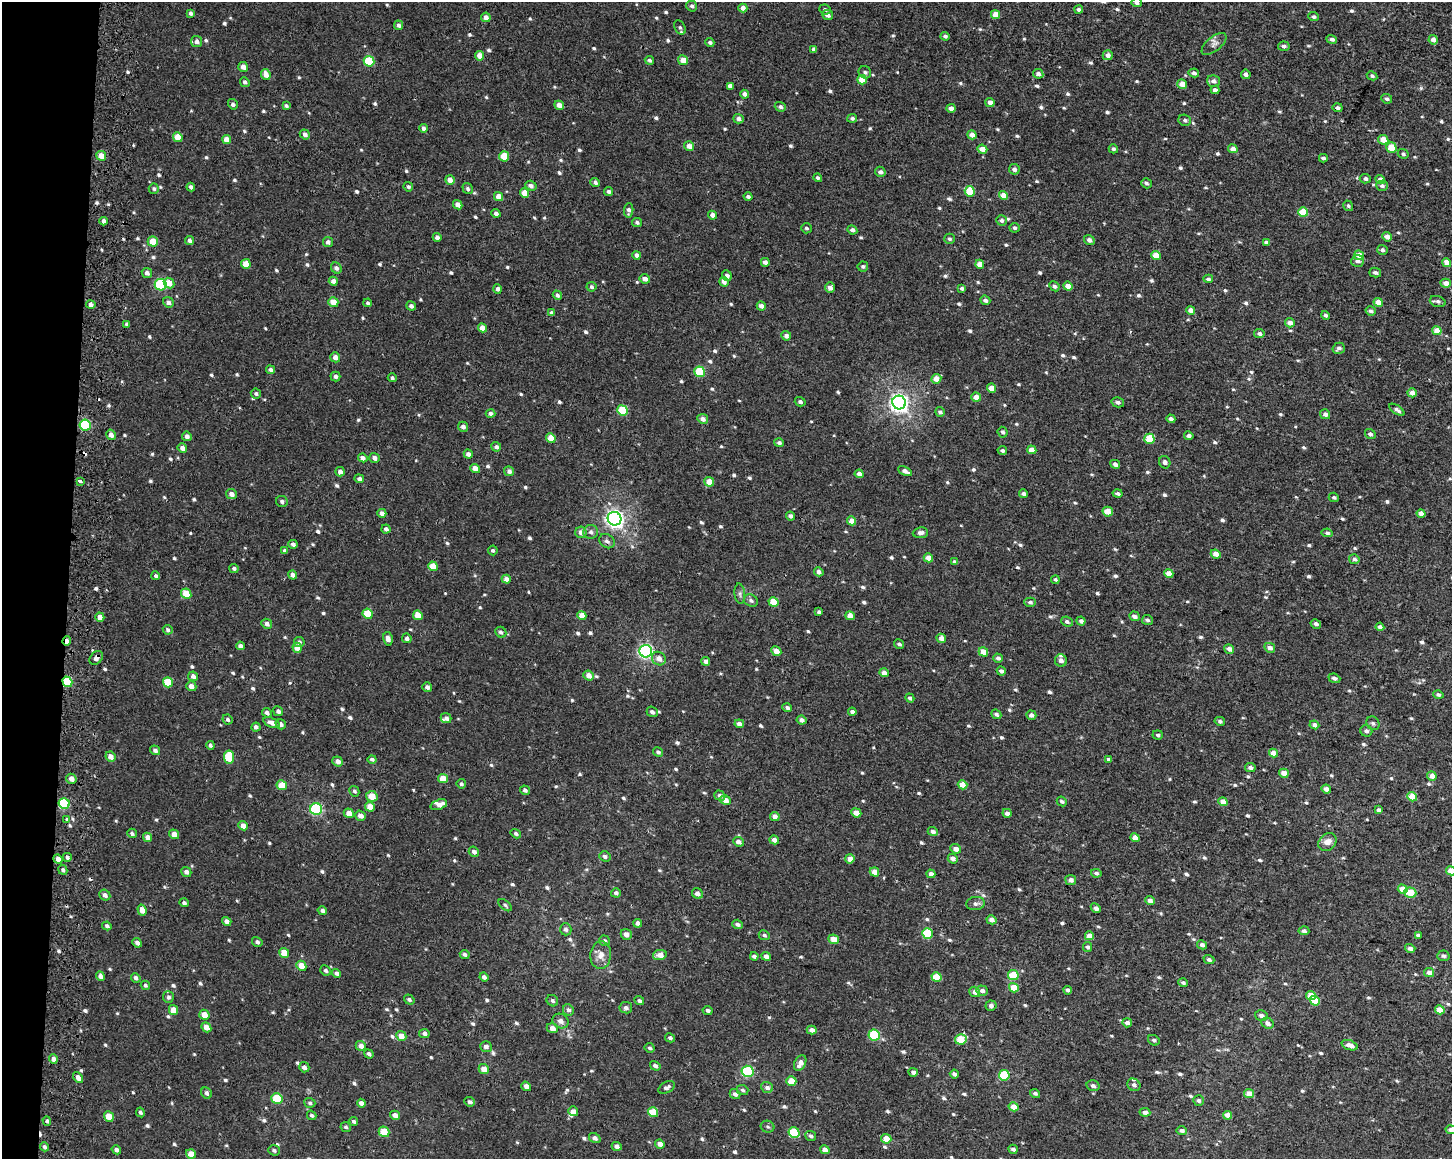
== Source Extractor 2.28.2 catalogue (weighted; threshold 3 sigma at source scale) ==
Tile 7 of 3 x 4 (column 1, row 3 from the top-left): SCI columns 325-1774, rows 1161-2317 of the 4943 x 4643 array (HDU 1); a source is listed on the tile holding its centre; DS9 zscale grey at full resolution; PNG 1454 x 1161 px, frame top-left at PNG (2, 2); each listed source drawn as its Kron ellipse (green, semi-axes under 4 px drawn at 4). Shown black and unused: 5% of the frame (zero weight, under 2 of 3 exposures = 2% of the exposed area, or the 3 px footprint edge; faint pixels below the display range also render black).
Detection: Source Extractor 2.28.2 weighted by HDU 2 'WHT'; one run over the whole footprint, this tile lists its part. Background 0.00212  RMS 0.0072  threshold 0.0324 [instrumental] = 3 sigma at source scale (4.5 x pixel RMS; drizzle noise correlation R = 1.50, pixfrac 1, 0.0396/0.0396 arcsec/px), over >= 5 px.
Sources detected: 836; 4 cosmic-ray / hot-pixel residue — neither listed nor drawn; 3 inside a brighter listed object's ellipse — not listed separately; of the other 829, all 500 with FLUX_AUTO >= 1.43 (the completeness limit of this list) listed and drawn (329 fainter detections not listed), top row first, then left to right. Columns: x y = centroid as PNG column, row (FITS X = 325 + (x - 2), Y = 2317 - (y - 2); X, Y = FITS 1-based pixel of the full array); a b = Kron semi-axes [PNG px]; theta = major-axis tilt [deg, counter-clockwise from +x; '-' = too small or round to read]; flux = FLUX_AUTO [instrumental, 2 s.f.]
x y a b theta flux
1137 2 5 4 - 1.9
692 6 5 5 - 1.7
743 8 4 4 - 3.7
825 9 6 5 - 1.6
1079 9 4 4 - 2.1
191 13 4 3 - 1.8
828 15 5 5 - 3.2
995 15 5 4 - 7.3
486 17 5 4 - 3.3
1314 17 5 4 - 1.5
399 25 5 4 - 2.4
680 27 7 5 -62 1.5
945 36 4 4 - 1.7
1332 39 5 4 - 2.1
1433 40 5 4 - 4.5
197 42 5 5 - 2.8
710 42 4 4 - 1.5
1214 44 15 7 40 3.4
1284 46 6 4 -5 2
814 49 4 3 - 2
1108 55 5 5 - 3.6
479 56 5 4 - 6.6
649 60 5 4 - 1.6
683 60 5 4 - 6.9
369 61 5 5 - 24
243 67 5 4 - 4.1
865 72 6 6 - 1.7
1194 73 5 4 - 1.9
266 74 5 4 - 5.5
1038 74 5 5 - 2.7
1246 74 5 4 - 2
1372 76 5 4 - 1.5
862 80 5 4 - 12
1213 81 6 5 - 2.6
245 82 5 4 - 2
1182 84 5 4 - 6.7
730 86 4 4 - 3
1215 90 4 4 - 2.4
745 94 4 4 - 3.3
1387 99 5 4 - 1.7
990 102 4 4 - 4
233 104 5 4 - 2
559 105 5 4 - 4.7
286 106 4 3 - 1.5
780 107 5 5 - 2
951 108 4 4 - 3.6
1338 108 5 4 - 1.7
852 118 5 4 - 1.6
738 119 5 4 - 2.7
1185 120 6 5 - 1.9
423 128 4 4 - 2.4
305 134 5 4 - 2.7
972 135 5 4 - 4.9
178 137 5 4 - 10
226 139 4 4 - 6.8
1383 140 5 4 - 8.6
689 146 5 4 - 4.4
1391 147 5 5 - 12
982 149 5 4 - 5.9
1113 149 5 4 - 1.6
1233 149 5 4 - 4.9
1403 154 5 4 - 1.6
101 156 5 4 - 7.8
504 156 5 5 - 15
1323 158 4 3 - 1.7
1014 169 5 5 - 2.8
880 172 5 5 - 2
818 178 4 4 - 1.5
1365 179 5 5 - 1.9
450 180 5 4 - 5.3
1380 180 5 4 - 3.7
595 182 5 4 - 2.1
1146 183 5 4 - 1.4
531 186 6 5 - 2.7
1382 186 6 5 - 1.7
191 187 4 3 - 2.3
408 187 5 4 - 1.6
154 189 5 5 - 1.5
468 189 6 4 -57 1.5
609 191 4 4 - 1.7
970 191 5 5 - 20
525 193 5 4 - 9.9
1003 195 5 4 - 8.3
499 196 5 4 - 6.2
748 197 4 4 - 1.8
458 205 5 4 - 4.1
1348 206 5 4 - 1.5
629 210 7 4 86 2.6
1303 212 5 4 - 16
496 213 4 4 - 2.2
713 215 4 4 - 4.5
1001 220 5 5 - 2.1
104 221 4 3 - 2.4
637 222 5 4 - 1.6
806 228 5 5 - 1.5
1014 228 5 5 - 1.4
852 230 5 4 - 2.1
437 237 4 4 - 2.5
1387 237 5 4 - 4.2
949 239 5 5 - 1.5
1089 240 5 5 - 2.9
153 241 5 5 - 10
189 241 4 4 - 2.3
328 242 5 5 - 2.6
1266 242 4 3 - 2.2
1382 250 5 5 - 1.8
637 255 4 4 - 3
1359 255 5 5 - 8.5
1156 256 5 4 - 12
1358 261 6 6 - 2.3
765 262 4 4 - 3.1
1447 263 4 4 - 5.9
246 264 5 5 - 7.9
980 264 4 4 - 7
863 266 5 5 - 1.6
336 268 6 5 - 2.2
147 273 5 5 - 2.5
1375 273 6 4 -14 1.8
727 276 5 4 - 2.4
645 279 5 4 - 3.8
1208 279 5 4 - 1.4
333 281 4 4 - 3.3
724 282 5 4 - 3.4
169 283 6 5 - 7.3
1446 283 5 4 - 4.7
161 285 6 6 - 55
1054 286 5 4 - 2.2
1068 286 5 4 - 6.5
591 287 5 4 - 1.6
830 288 5 5 - 2.8
962 288 4 3 - 1.5
497 289 4 4 - 2.7
557 295 5 4 - 2.1
985 300 5 4 - 2.4
1438 301 8 5 -19 2
168 302 5 5 - 2.6
333 302 5 5 - 8.8
1378 302 4 4 - 7.1
368 303 4 4 - 1.4
91 305 4 4 - 2.7
411 306 5 4 - 2.1
761 306 4 4 - 3.2
1190 310 4 4 - 3.6
1371 311 5 4 - 2
552 313 4 3 - 2.4
1326 315 4 4 - 1.9
1290 323 5 4 - 4.7
127 324 4 3 - 1.8
482 328 4 4 - 6.1
1437 331 4 4 - 10
1259 333 5 4 - 2.1
786 336 5 4 - 2.7
1339 348 6 5 - 2.3
335 357 5 5 - 3.9
270 370 4 4 - 2
700 372 5 5 - 35
335 376 5 5 - 1.8
392 378 4 4 - 1.6
936 379 5 4 - 7.8
992 388 5 4 - 7.6
1412 393 5 4 - 5
256 394 5 5 - 1.6
976 397 5 4 - 5.5
800 402 5 4 - 1.8
899 402 7 6 - 320
1118 402 6 5 - 2.2
622 410 5 5 - 26
1397 410 9 4 -35 2
940 412 5 4 - 1.8
491 414 5 4 - 2.3
1325 414 5 5 - 3
703 419 5 4 - 3.3
1171 419 4 4 - 2.4
85 425 5 5 - 47
463 427 5 5 - 2.9
1003 432 5 5 - 1.9
1370 434 5 5 - 2.1
111 435 5 4 - 4.1
187 436 5 4 - 2.7
1189 436 4 4 - 2.7
551 438 5 4 - 11
1149 439 5 5 - 22
779 443 5 4 - 1.7
496 447 5 4 - 2.3
182 448 5 4 - 3.7
1032 450 5 4 - 7.3
1002 451 4 4 - 1.5
468 454 4 4 - 2.6
363 458 5 4 - 3.1
374 458 5 4 - 3
1165 462 6 5 - 2.2
1115 464 5 4 - 2.5
475 468 5 4 - 6.1
509 471 5 5 - 2.6
905 471 7 4 -26 3.4
340 472 5 4 - 3
859 474 4 4 - 3.9
359 479 5 4 - 2.1
80 481 4 3 - 2.3
709 482 5 4 - 8.6
1117 493 5 4 - 1.8
231 494 5 5 - 3.4
1024 494 4 4 - 3
1334 497 5 4 - 1.4
282 501 6 5 - 1.9
1108 512 5 5 - 8.1
382 513 4 4 - 3.3
1421 513 4 4 - 4.7
790 516 4 4 - 2.3
615 519 7 6 - 300
852 521 4 4 - 6.9
386 529 4 4 - 2.3
581 532 6 5 - 4.3
591 532 7 6 - 2.5
920 533 7 5 6 3.1
1327 533 5 4 - 1.6
607 541 8 6 -37 2.5
293 544 4 4 - 2.4
493 550 5 5 - 1.5
285 551 4 4 - 1.6
1216 554 5 4 - 5.1
928 558 5 4 - 6.1
1354 559 5 5 - 2.2
954 562 4 4 - 2
433 566 5 4 - 9.5
234 568 4 4 - 1.7
819 572 5 4 - 2.9
1169 574 4 4 - 9.2
293 575 4 4 - 3.5
156 576 4 4 - 1.6
506 579 4 4 - 3.8
1055 580 4 3 - 1.5
186 594 5 4 - 13
740 594 10 5 -84 2
751 601 7 6 - 1.9
773 602 5 4 - 17
1030 602 6 4 -1 1.8
819 612 4 4 - 1.4
367 614 5 4 - 14
418 615 5 4 - 9.2
582 615 5 4 - 7.8
850 616 5 4 - 7.8
1134 616 5 4 - 2.6
100 617 5 4 - 5
1147 620 5 5 - 1.8
1081 621 4 4 - 2.2
1067 622 6 5 - 1.9
267 624 5 5 - 2.9
1316 624 5 4 - 1.9
1380 627 4 4 - 2.6
168 630 5 4 - 1.5
501 632 6 5 - 2.1
407 638 5 4 - 2.5
941 638 5 4 - 4.5
388 639 7 4 -77 3.7
67 641 5 3 - 4
299 642 5 5 - 1.8
899 644 5 4 - 1.5
240 646 4 4 - 2.4
297 648 5 4 - 7.3
1270 648 5 4 - 3.3
1229 649 5 4 - 3
646 651 6 6 - 150
776 651 5 4 - 5.7
983 652 5 4 - 10
96 658 8 5 50 3
998 658 5 4 - 2.3
659 659 7 6 - 4.9
1061 660 6 6 - 4.1
706 661 4 4 - 2.9
1001 671 4 4 - 2
884 673 4 4 - 3.7
589 675 5 4 - 5.4
193 676 5 4 - 3
1334 678 6 4 -21 2
67 682 5 4 - 30
168 682 5 5 - 16
191 686 5 5 - 3.6
427 687 5 4 - 2.2
1438 695 5 4 - 1.5
910 698 5 4 - 1.7
787 708 5 4 - 2.1
278 711 5 4 - 2.2
652 712 6 5 - 2.3
852 712 4 4 - 2.4
267 713 5 4 - 2.3
996 714 5 4 - 1.9
1031 715 5 4 - 2.7
446 718 5 5 - 2.4
227 720 5 4 - 1.7
802 720 5 4 - 3.2
1220 721 5 4 - 1.8
271 722 8 4 -21 3.7
1373 723 7 6 - 1.6
281 724 5 5 - 2.7
739 724 5 4 - 3.5
1314 725 5 4 - 3.5
256 727 4 4 - 2.1
1366 731 6 5 - 2.4
1158 735 5 4 - 1.6
210 745 4 4 - 1.6
155 750 5 4 - 2.3
658 752 5 4 - 1.7
1273 753 4 4 - 7.6
110 757 5 5 - 4.6
229 757 6 5 - 24
372 759 4 4 - 1.5
1109 759 4 4 - 1.5
338 761 5 4 - 3.9
1250 767 5 4 - 2.3
1284 773 5 4 - 7.2
1432 776 5 4 - 4.9
71 779 5 5 - 4.2
443 779 5 4 - 9.1
461 784 5 4 - 1.6
282 785 5 5 - 12
962 785 5 4 - 7.3
1326 789 5 4 - 3.9
525 790 5 4 - 2
354 791 5 4 - 1.4
372 796 6 5 - 9.7
720 796 6 5 - 2.5
1412 797 5 4 - 12
725 800 5 4 - 4.9
1062 801 5 4 - 1.5
1223 802 5 4 - 8
64 804 5 5 - 39
439 805 8 5 19 4.6
370 807 5 4 - 8.1
316 809 6 6 - 72
1379 810 4 3 - 2.3
349 813 5 4 - 5.5
856 813 5 4 - 6
1007 813 4 4 - 2.9
360 816 5 4 - 4.1
775 817 5 4 - 4.1
67 819 3 3 - 4.2
243 826 5 4 - 5.8
933 831 5 4 - 2.6
132 833 5 4 - 1.7
174 834 5 4 - 5.7
516 834 5 4 - 1.5
148 837 5 4 - 4.7
1135 838 4 4 - 7.3
774 840 5 4 - 3.9
738 842 5 4 - 3.5
1327 842 10 8 43 5.5
956 849 5 4 - 4.5
474 852 5 5 - 2.4
605 856 6 5 - 2
67 857 4 4 - 2.2
58 859 5 4 - 4.1
850 859 4 4 - 5.4
953 859 5 4 - 3.6
63 870 5 4 - 1.7
1451 871 5 4 - 8.1
186 872 5 5 - 2.6
874 872 5 4 - 5.8
1096 873 5 4 - 2.1
931 874 4 4 - 3.4
1071 880 5 5 - 3.1
1403 889 5 4 - 11
616 893 5 4 - 1.9
697 893 6 5 - 3.1
1410 893 6 5 - 13
105 895 6 5 - 2.6
1150 901 5 4 - 3.7
184 903 5 4 - 1.7
975 904 9 6 8 2.5
505 905 8 4 -40 1.5
1096 908 5 4 - 2.3
142 910 5 4 - 5.5
322 911 5 4 - 2
991 920 5 4 - 3.8
227 921 5 4 - 3.1
638 923 4 4 - 3.2
737 924 5 4 - 2
107 926 5 4 - 1.8
566 929 6 5 - 1.7
1304 931 5 4 - 1.9
927 933 5 5 - 30
626 934 6 5 - 4.2
764 935 6 4 -25 1.5
1418 935 4 3 - 1.4
1089 936 4 4 - 6.4
834 939 5 4 - 6.9
604 941 6 5 - 1.7
257 942 5 4 - 1.6
137 943 5 4 - 2.3
1202 945 5 4 - 2.8
1088 947 5 4 - 1.9
1410 948 5 4 - 2.5
284 953 5 4 - 9.5
465 954 5 4 - 1.9
601 955 13 10 86 6.2
660 955 7 5 11 6.8
754 956 4 3 - 2.2
766 956 5 4 - 3
1443 956 6 5 - 1.6
1209 959 5 4 - 1.7
301 966 5 4 - 8.5
326 970 5 5 - 1.6
337 973 5 4 - 2.1
1429 973 5 4 - 4.6
1013 975 5 5 - 20
100 976 5 4 - 2.9
484 977 4 4 - 2.3
937 977 5 4 - 16
136 978 5 4 - 2.1
1183 983 5 4 - 1.7
145 985 4 4 - 1.5
1014 988 5 4 - 13
1068 990 4 3 - 1.9
982 991 6 5 - 2.6
975 992 5 5 - 3.9
1311 995 5 4 - 9.7
168 997 6 5 - 2
409 1000 5 4 - 1.6
552 1001 6 5 - 1.7
639 1001 5 4 - 1.5
1315 1001 5 4 - 12
991 1006 5 5 - 2.3
626 1008 6 5 - 2.2
173 1010 5 4 - 9
568 1010 6 5 - 2.4
708 1010 5 4 - 2
1440 1010 5 4 - 9.6
204 1015 5 5 - 7.8
1261 1015 6 5 - 2.5
560 1021 8 7 - 3.7
1127 1023 5 4 - 3.3
1268 1023 6 5 - 4
206 1027 5 4 - 6.2
552 1028 5 5 - 4.2
812 1030 5 4 - 3.6
424 1034 5 4 - 2
874 1035 6 5 - 40
401 1036 5 4 - 7.1
670 1038 5 4 - 1.5
961 1039 6 5 - 16
1154 1040 6 5 - 1.5
1350 1045 8 4 -18 5.3
361 1046 5 4 - 3.6
486 1047 6 5 - 3.1
650 1048 5 4 - 1.5
369 1054 5 4 - 1.8
53 1059 5 4 - 3
800 1063 8 5 63 5
655 1066 5 4 - 2.2
304 1067 5 5 - 2.6
484 1069 5 4 - 6.9
747 1071 6 5 - 60
913 1072 4 4 - 3
954 1074 4 3 - 2.5
1004 1075 5 5 - 30
78 1077 6 4 -54 3.7
791 1081 5 4 - 13
1134 1085 7 6 - 2.7
526 1086 5 4 - 3.8
1093 1086 6 5 - 2.3
667 1087 9 5 28 2.5
767 1087 6 5 - 2.9
742 1090 6 5 - 1.6
207 1093 6 5 - 2
1035 1093 5 4 - 2
735 1094 5 5 - 2.4
1249 1094 5 4 - 6.5
277 1098 6 5 - 22
1199 1100 5 5 - 1.8
469 1102 5 4 - 1.9
310 1103 5 5 - 1.4
361 1103 4 4 - 3.2
1014 1107 5 4 - 8
573 1111 5 4 - 3.5
140 1112 5 4 - 1.7
653 1112 5 5 - 17
1145 1112 5 4 - 3.7
312 1115 5 4 - 1.4
395 1115 5 4 - 3.6
1228 1115 5 4 - 5
109 1116 5 4 - 9.9
47 1121 4 3 - 1.7
354 1121 4 4 - 1.5
346 1127 5 5 - 1.5
768 1127 7 6 - 1.5
1182 1130 5 4 - 2.4
1451 1130 5 4 - 2.5
384 1132 5 5 - 18
794 1133 6 5 - 34
811 1136 5 5 - 1.8
595 1138 6 4 -33 2.4
886 1139 5 5 - 8.3
660 1144 5 4 - 4.2
617 1146 5 4 - 2.9
44 1147 5 4 - 1.6
1013 1149 5 4 - 2.5
116 1150 5 4 - 2.4
274 1150 6 5 - 1.7
825 1150 5 4 - 4.5
191 1154 5 4 - 7.2
Overlapping masked pixels (flux is a lower limit): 3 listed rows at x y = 67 641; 96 658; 67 682
Isophote crosses this tile's border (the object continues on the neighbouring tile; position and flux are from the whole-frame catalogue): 3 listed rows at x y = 1137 2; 1451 871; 1451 1130